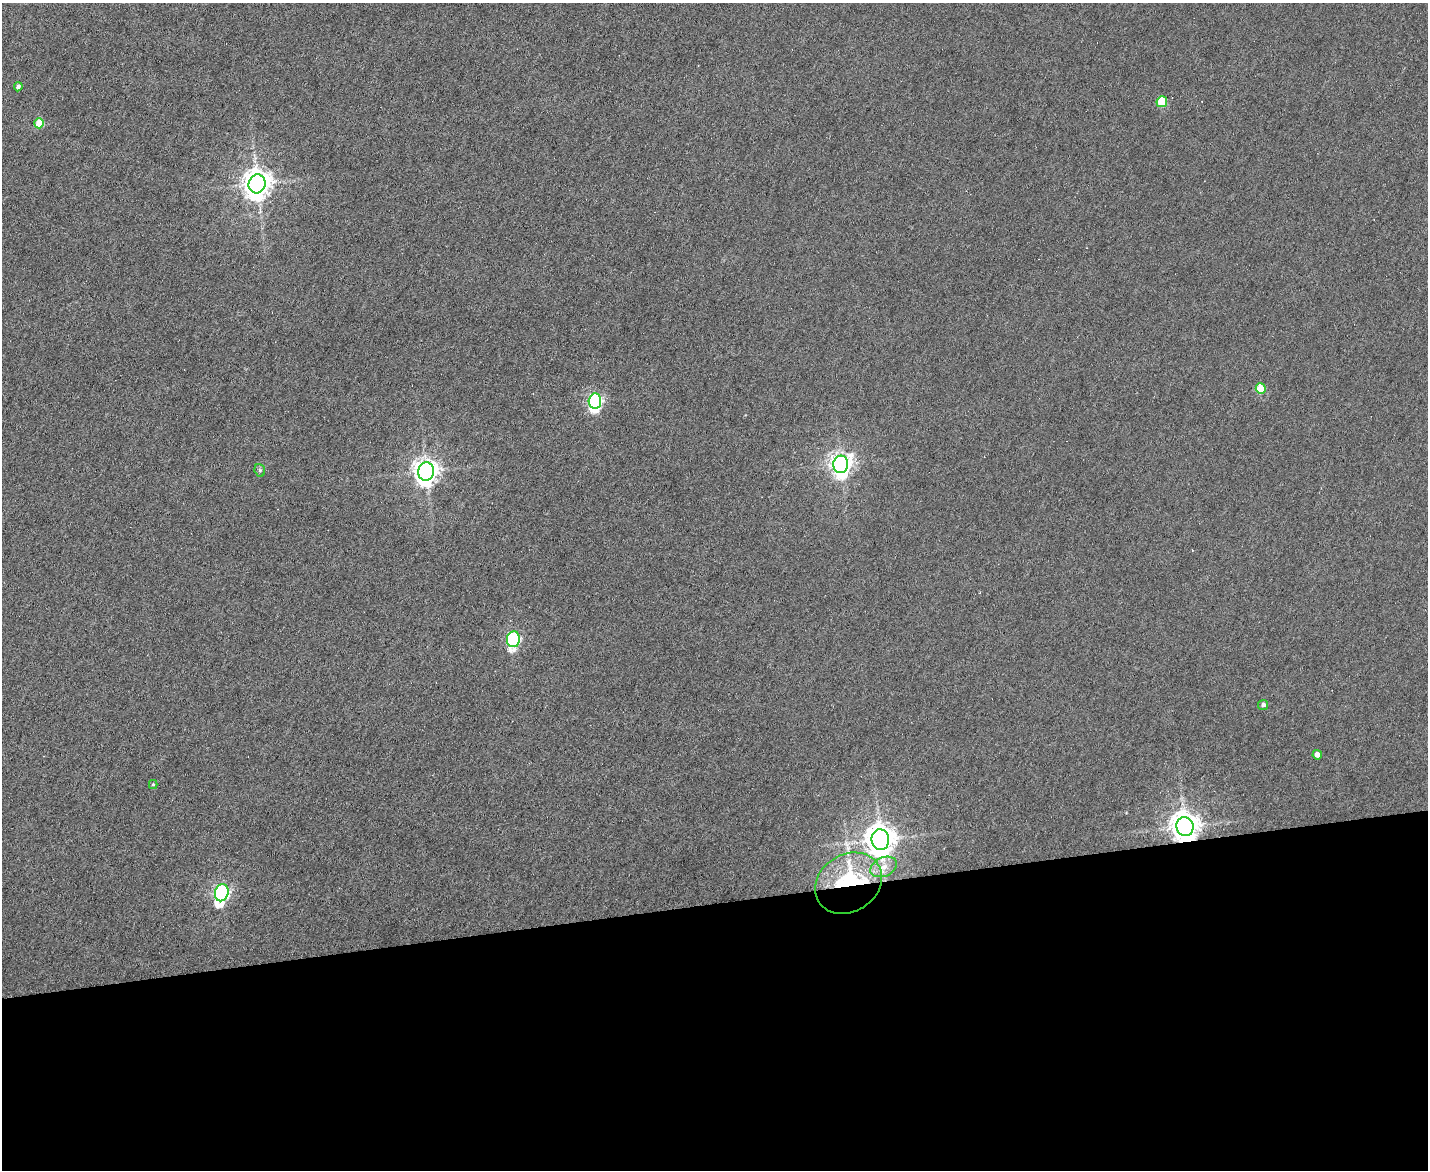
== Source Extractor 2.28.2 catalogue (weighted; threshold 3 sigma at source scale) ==
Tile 11 of 3 x 4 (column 2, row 4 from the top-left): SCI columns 1666-3091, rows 1-1168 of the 4649 x 4671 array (HDU 1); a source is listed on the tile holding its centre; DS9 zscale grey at full resolution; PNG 1430 x 1172 px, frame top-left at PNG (2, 3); each listed source drawn as its Kron ellipse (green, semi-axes under 4 px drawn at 4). Shown black and unused: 23% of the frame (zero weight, under 4 of 8 exposures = <1% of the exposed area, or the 3 px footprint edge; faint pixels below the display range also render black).
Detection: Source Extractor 2.28.2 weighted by HDU 2 'WHT'; one run over the whole footprint, this tile lists its part. Background 0.00302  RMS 0.004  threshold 0.0164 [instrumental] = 3 sigma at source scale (4.09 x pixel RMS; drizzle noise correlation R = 1.36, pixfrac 0.8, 0.05/0.05 arcsec/px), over >= 5 px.
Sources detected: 19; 1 inside a brighter listed object's ellipse — not listed separately; the other 18 listed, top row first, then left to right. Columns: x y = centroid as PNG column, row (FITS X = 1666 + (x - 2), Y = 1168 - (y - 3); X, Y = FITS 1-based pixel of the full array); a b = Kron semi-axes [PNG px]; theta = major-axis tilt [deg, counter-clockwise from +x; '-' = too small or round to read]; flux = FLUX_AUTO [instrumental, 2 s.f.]
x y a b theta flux
18 87 4 4 - 1.2
1162 102 5 5 - 14
39 123 5 4 - 11
257 184 9 8 - 500
1261 389 5 5 - 11
595 401 7 6 - 91
841 464 9 7 87 250
260 470 6 5 - 0.69
426 471 9 8 - 340
513 639 8 6 81 59
1263 705 5 5 - 1.2
1317 755 5 4 - 2.3
153 784 4 4 - 0.47
1185 827 9 8 - 540
880 840 10 9 - 600
883 867 14 9 24 3.8
848 883 35 28 33 47
222 893 8 6 77 110
Overlapping masked pixels (flux is a lower limit): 2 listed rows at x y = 1185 827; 848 883